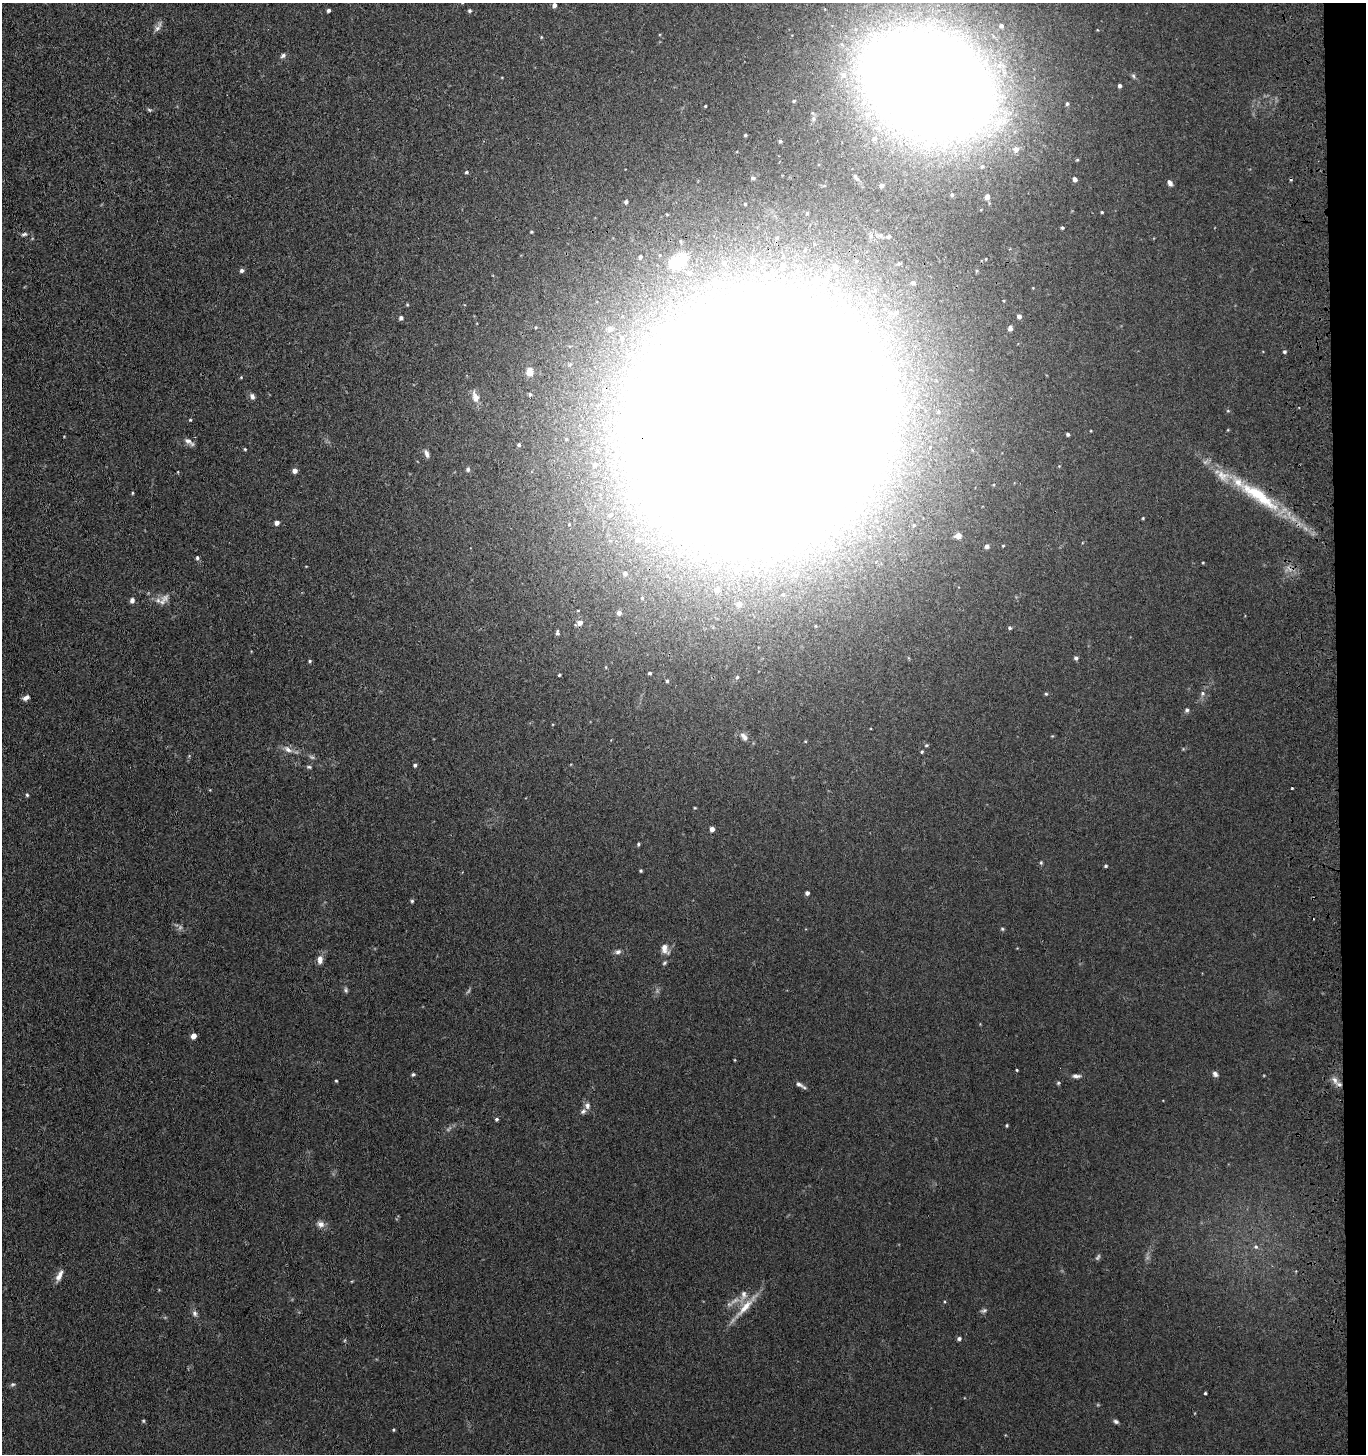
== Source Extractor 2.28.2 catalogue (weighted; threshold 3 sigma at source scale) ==
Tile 6 of 3 x 3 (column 3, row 2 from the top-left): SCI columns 2933-4296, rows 1455-2906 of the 4543 x 4361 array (HDU 1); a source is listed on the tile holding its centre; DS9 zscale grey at full resolution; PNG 1368 x 1456 px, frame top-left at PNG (2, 3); no overlay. Shown black and unused: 2% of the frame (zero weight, under 3 of 4 exposures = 5% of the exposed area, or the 3 px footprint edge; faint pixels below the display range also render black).
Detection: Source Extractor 2.28.2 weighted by HDU 2 'WHT'; one run over the whole footprint, this tile lists its part. Background 0.0374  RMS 0.0047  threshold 0.0213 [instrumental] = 3 sigma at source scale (4.5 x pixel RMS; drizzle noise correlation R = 1.50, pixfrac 1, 0.05/0.05 arcsec/px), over >= 5 px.
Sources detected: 165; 3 too faint to see at this stretch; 15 inside a brighter object's white glare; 1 cosmic-ray / hot-pixel residue — not listed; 5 inside a brighter listed object's ellipse — not listed separately; the other 141 listed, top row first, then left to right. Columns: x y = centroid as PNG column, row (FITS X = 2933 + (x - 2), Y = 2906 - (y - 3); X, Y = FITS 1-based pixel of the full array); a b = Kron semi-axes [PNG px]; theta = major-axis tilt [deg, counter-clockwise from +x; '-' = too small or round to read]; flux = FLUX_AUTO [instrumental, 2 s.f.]
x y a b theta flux
554 5 4 4 - 2.1
329 10 4 3 - 1.1
469 11 4 4 - 0.72
1001 26 6 6 - 1.6
157 28 9 7 45 1.8
541 37 5 3 - 0.39
283 55 7 5 27 1.3
1133 76 6 5 - 0.86
928 83 93 66 -25 1500
1120 86 4 4 - 1.3
1067 104 5 4 - 0.67
705 106 3 2 - 0.41
149 110 6 4 -44 0.64
745 135 3 3 - 0.56
874 138 7 7 - 1.7
780 141 3 3 - 0.45
1016 149 8 8 - 2.3
466 172 5 4 - 0.65
753 178 4 3 - 0.72
1075 179 5 4 - 1.6
1170 183 7 5 -60 1.7
882 185 5 5 - 0.89
952 195 4 4 - 0.61
987 197 4 4 - 2.5
626 202 4 4 - 1.1
745 204 3 2 - 0.36
1102 212 3 3 - 0.47
807 213 3 3 - 0.51
1062 228 4 4 - 0.6
24 234 8 5 9 1.1
888 237 5 4 - 0.77
640 257 4 4 - 1
752 261 6 6 - 1.1
677 262 26 16 33 10
724 262 6 5 - 0.93
784 265 5 5 - 1.6
835 266 6 5 - 1.7
242 270 5 5 - 1.3
817 281 7 6 - 2.4
719 283 7 7 - 3
913 283 6 5 - 1.3
1019 316 4 4 - 1.5
401 318 4 4 - 1.3
1010 328 5 5 - 1.3
610 329 5 5 - 2.1
1284 352 4 4 - 0.81
529 372 9 7 88 3.8
241 377 4 3 - 0.41
530 394 5 4 - 0.59
252 396 8 6 -70 1.7
475 397 15 8 -70 3.5
900 403 6 5 - 0.85
909 406 5 4 - 0.59
1228 411 5 3 - 0.42
190 420 4 3 - 0.44
757 421 109 97 48 8600
1068 434 3 3 - 0.84
189 442 14 5 -35 2
519 445 4 4 - 0.84
245 449 4 3 - 0.48
427 454 12 5 -73 1.7
595 464 6 5 - 1
468 469 6 5 - 0.9
295 471 5 5 - 2.1
132 493 5 3 - 0.43
1259 496 72 16 -34 33
1143 518 4 3 - 0.4
276 523 4 4 - 2.2
958 536 5 4 - 4
637 540 7 6 - 1.4
987 546 4 4 - 1.6
197 558 5 4 - 0.82
1203 563 4 2 - 0.35
736 570 6 5 - 2
625 573 6 6 - 1.7
717 590 5 4 - 2.3
642 598 5 5 - 0.59
164 599 20 8 51 3.1
132 600 6 5 - 1.5
739 604 5 5 - 3.3
619 613 5 5 - 2
580 623 7 5 32 2.9
1010 628 4 4 - 0.82
557 632 6 4 -82 0.95
1076 658 5 5 - 1.2
310 661 4 4 - 0.59
650 673 3 3 - 0.67
559 675 3 3 - 0.59
737 677 5 5 - 0.7
667 681 4 4 - 0.63
1202 693 7 6 - 1.2
1046 694 5 4 - 0.55
26 698 9 5 29 1.7
1187 710 5 5 - 0.99
744 736 13 7 -52 2.5
1052 736 4 4 - 0.38
926 745 5 4 - 0.51
288 749 13 7 -37 2.6
922 752 4 3 - 0.58
312 757 8 5 -26 1.1
415 765 4 4 - 0.96
309 767 7 4 -2 0.77
1292 788 2 2 - 0.36
27 795 4 4 - 0.62
695 808 4 3 - 0.36
712 829 4 4 - 2.6
638 844 4 4 - 0.64
1041 863 5 4 - 0.54
1106 866 4 3 - 0.64
641 871 3 3 - 0.54
807 893 4 4 - 1.7
412 901 4 4 - 0.65
1002 929 5 4 - 0.56
664 949 14 8 -70 3.2
618 952 7 6 - 1.4
320 960 10 6 86 2.9
346 990 8 4 -77 0.83
193 1036 4 4 - 4.6
1017 1070 3 3 - 0.4
413 1074 4 4 - 0.75
1215 1074 7 6 - 1.4
1076 1076 12 4 1 1.7
1335 1080 12 7 -58 2.6
336 1081 4 3 - 0.44
1058 1083 5 4 - 0.55
799 1084 10 5 -31 1.8
587 1106 8 7 - 1.8
497 1119 4 4 - 0.84
1007 1125 4 3 - 0.52
321 1224 9 8 - 2.5
1256 1247 7 6 - 1.2
59 1276 16 6 64 2.9
744 1295 14 8 81 3.1
745 1307 33 9 48 8.3
984 1310 9 5 18 0.99
195 1313 8 6 -53 1.3
959 1339 5 5 - 1
13 1384 7 5 1 0.87
1205 1393 3 3 - 0.55
1116 1422 7 5 -32 0.98
393 1430 4 3 - 0.52
Overlapping masked pixels (flux is a lower limit): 2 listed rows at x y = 757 421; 1259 496